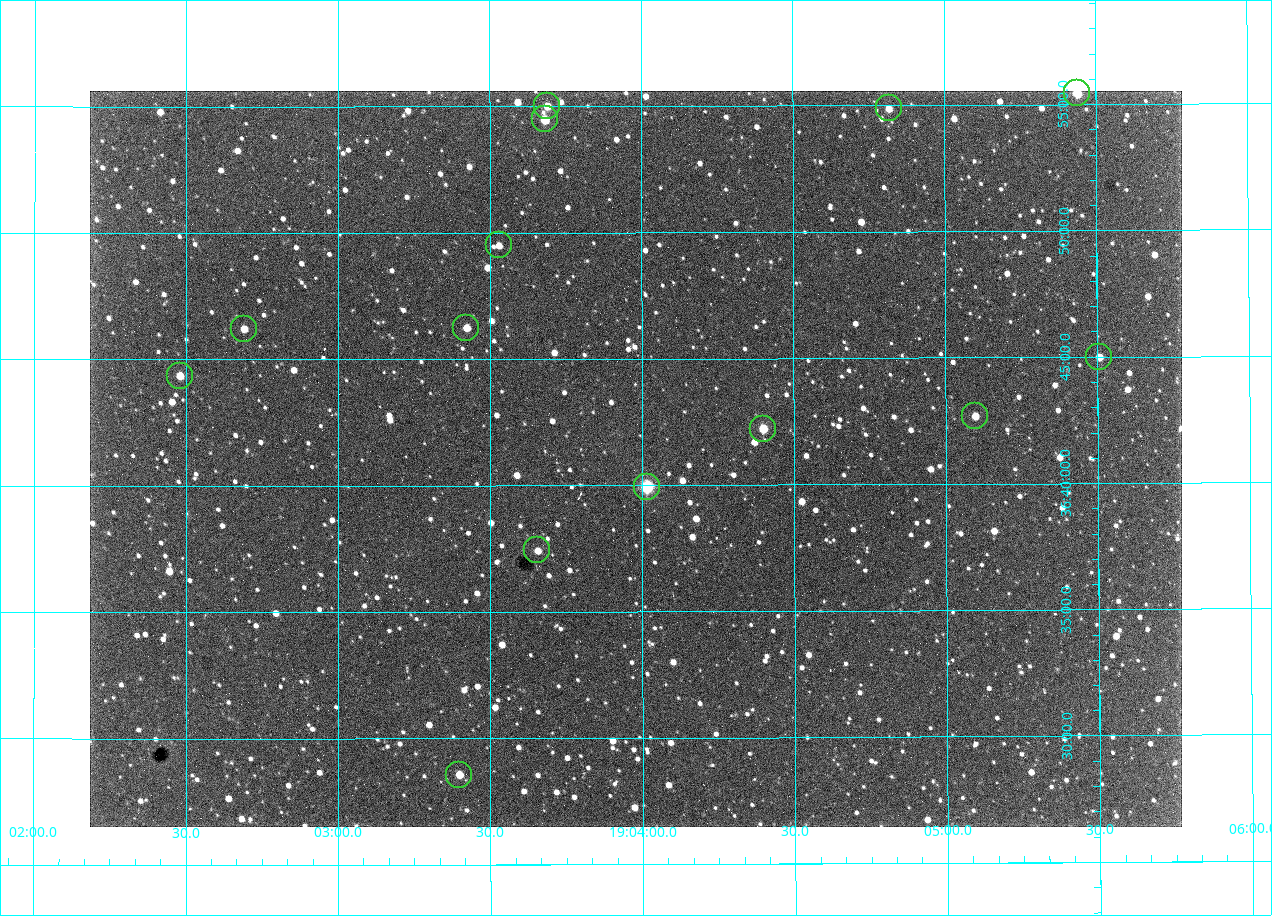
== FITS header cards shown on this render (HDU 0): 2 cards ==
NAXIS1  =                 1092 /fastest changing axis
NAXIS2  =                  736 /next to fastest changing axis

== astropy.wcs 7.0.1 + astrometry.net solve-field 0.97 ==
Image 1092 x 736 px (HDU 0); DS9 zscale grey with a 90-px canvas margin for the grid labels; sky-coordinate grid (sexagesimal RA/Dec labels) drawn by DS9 from the SOLVED WCS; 14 Tycho-2 reference stars matched to detected sources circled (green)
Header WCS: none
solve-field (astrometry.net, Tycho-2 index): SOLVED blind (the file carries no WCS)
Solved WCS: RA---TAN-SIP/DEC--TAN-SIP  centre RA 19:03:59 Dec +36:41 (285.99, +36.68 deg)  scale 2.37 arcsec/px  FOV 43.2' x 29.1'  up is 0 deg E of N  parity flipped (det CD > 0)
(file carries no celestial WCS; the grid is the blind solution)
Tycho-2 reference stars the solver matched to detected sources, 14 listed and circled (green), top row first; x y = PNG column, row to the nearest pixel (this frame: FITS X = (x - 90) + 1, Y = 736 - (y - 91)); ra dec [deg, ICRS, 3 dp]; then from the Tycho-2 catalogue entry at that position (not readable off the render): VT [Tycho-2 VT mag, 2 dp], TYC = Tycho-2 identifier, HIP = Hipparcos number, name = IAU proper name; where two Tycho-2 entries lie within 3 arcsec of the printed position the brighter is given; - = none
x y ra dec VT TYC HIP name
1077 93 286.360 +36.924 9.83 2652-14-1 - -
547 106 285.922 +36.917 10.48 2652-1249-1 - -
889 108 286.204 +36.915 10.94 2652-350-1 - -
545 119 285.920 +36.908 9.57 2652-218-1 - -
499 245 285.882 +36.825 10.95 2652-329-1 - -
466 328 285.856 +36.771 11.11 2652-1253-1 - -
244 329 285.672 +36.770 11.14 2651-2527-1 - -
1099 357 286.377 +36.750 10.72 2652-110-1 - -
180 376 285.620 +36.739 11.03 2651-1906-1 - -
975 416 286.274 +36.711 10.88 2652-1070-1 - -
763 429 286.100 +36.704 10.14 2652-1649-1 - -
647 487 286.004 +36.666 8.52 2652-1368-1 - -
537 550 285.914 +36.624 11.11 2652-845-1 - -
459 775 285.849 +36.476 10.21 2652-1424-1 - -